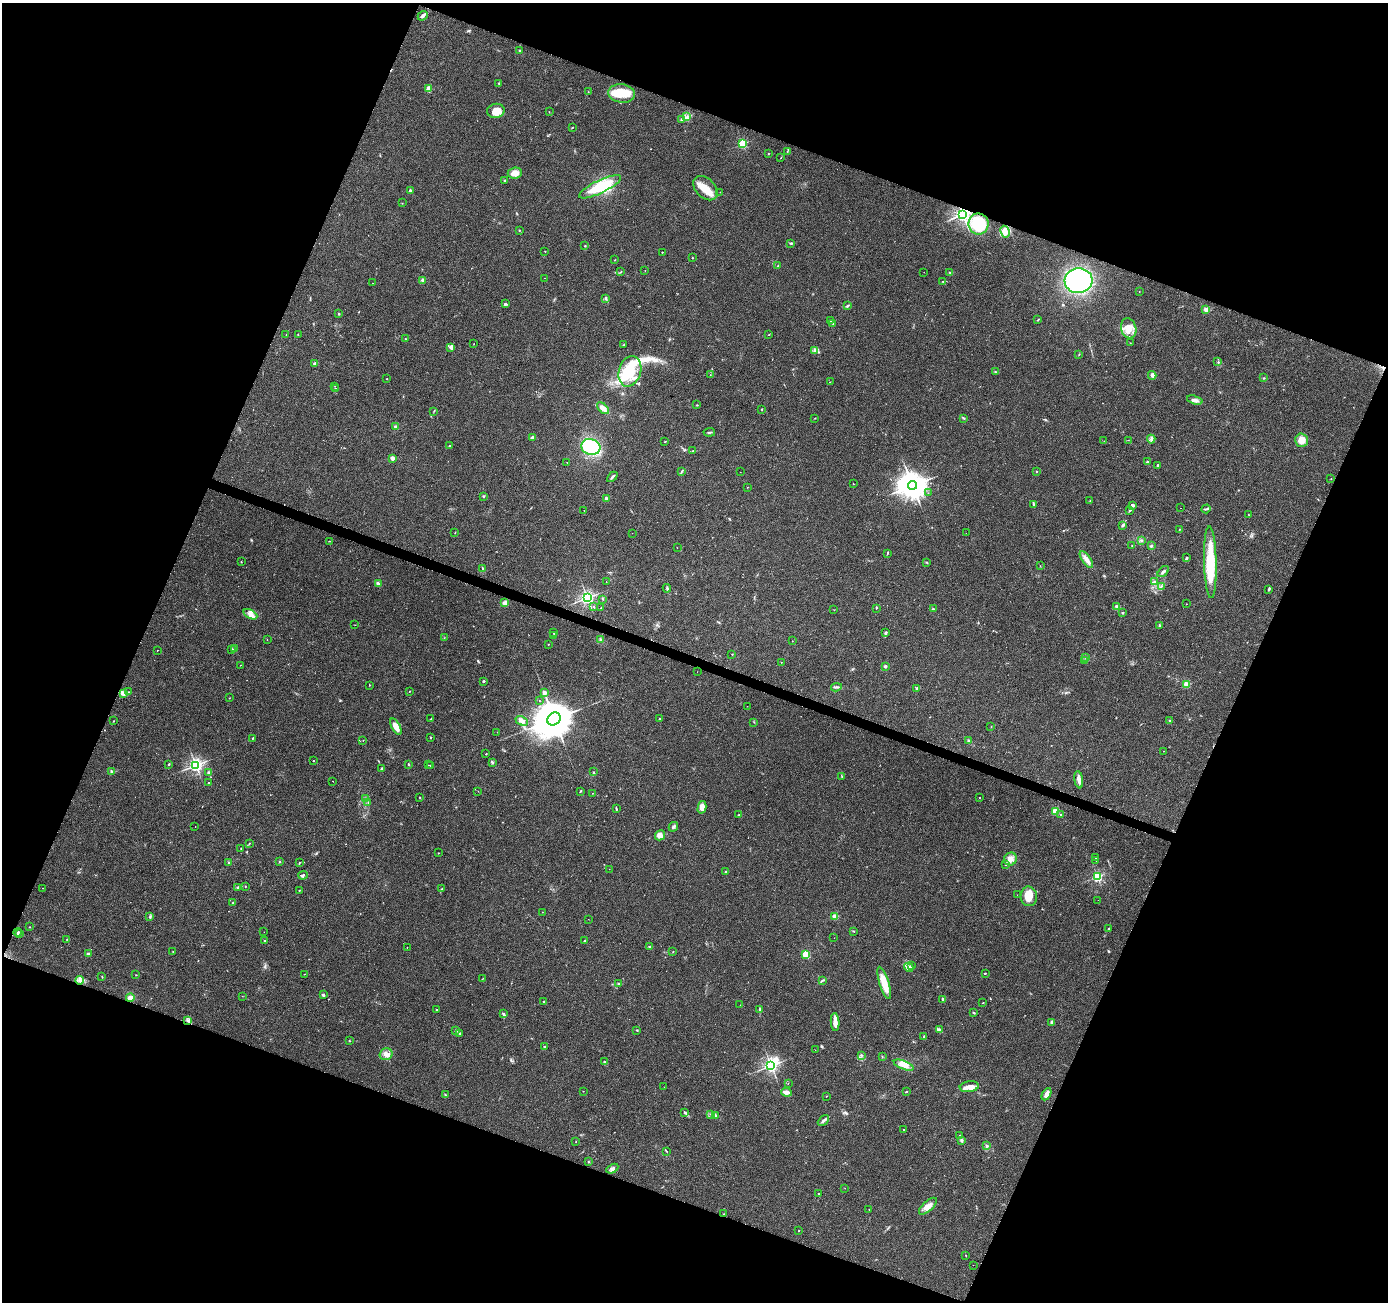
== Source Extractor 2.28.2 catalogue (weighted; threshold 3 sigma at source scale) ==
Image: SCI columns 7-5547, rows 275-5472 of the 5547 x 5680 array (HDU 1 of 3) = the unmasked area's bounding box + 8 px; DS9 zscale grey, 4 x 4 block average (1 PNG px = mean of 4 x 4 image px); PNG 1390 x 1304 px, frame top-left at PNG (2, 3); each listed source drawn as its Kron ellipse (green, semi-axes under 4 px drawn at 4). Shown black and unused: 42% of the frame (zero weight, under 2 of 3 exposures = <1% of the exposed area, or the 3 px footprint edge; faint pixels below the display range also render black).
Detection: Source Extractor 2.28.2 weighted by HDU 2 'WHT'. Background 0.0544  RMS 0.0058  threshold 0.0262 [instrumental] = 3 sigma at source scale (4.5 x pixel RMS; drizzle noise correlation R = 1.50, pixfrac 1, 0.0396/0.0396 arcsec/px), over >= 5 px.
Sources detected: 369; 1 too faint to see at this stretch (4 x 4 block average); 3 inside a brighter object's white glare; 1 cosmic-ray / hot-pixel residue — neither listed nor drawn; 5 coinciding with a brighter row at this scale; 19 inside a brighter listed object's ellipse — not listed separately; the other 340 listed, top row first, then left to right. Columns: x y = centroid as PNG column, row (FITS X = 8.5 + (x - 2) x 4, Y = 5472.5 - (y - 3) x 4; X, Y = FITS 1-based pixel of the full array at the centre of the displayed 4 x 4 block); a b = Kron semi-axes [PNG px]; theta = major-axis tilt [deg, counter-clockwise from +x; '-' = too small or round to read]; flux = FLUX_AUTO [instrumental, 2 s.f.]
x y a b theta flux
423 16 5 2 - 16
519 51 2 2 - 3.6
499 83 3 2 - 2.1
429 89 4 3 - 19
588 92 2 2 - 0.88
622 93 13 9 -7 83
496 111 9 7 8 38
549 112 2 2 - 1.2
686 117 4 2 - 5.6
682 119 3 3 - 5.9
572 128 2 2 - 1.4
743 144 2 2 - 310
787 152 2 2 - 1.5
768 153 2 2 - 2.5
781 158 2 2 - 1.2
515 173 7 5 6 27
505 180 3 2 - 2.6
600 187 23 6 26 110
705 188 14 9 -44 53
410 191 2 2 - 7.7
720 192 2 2 - 0.77
402 203 2 2 - 0.95
963 214 2 2 - 1400
979 224 10 10 - 95
519 230 2 2 - 2.3
1005 232 6 4 -62 20
791 243 2 2 - 4.5
585 246 2 2 - 2.2
545 251 2 2 - 1.4
662 252 2 2 - 3.5
692 258 2 2 - 4.1
615 260 2 2 - 1.5
778 266 2 2 - 1.6
645 270 2 2 - 1.8
621 271 2 2 - 2.2
924 272 2 2 - 0.86
950 272 2 2 - 1.6
544 278 2 2 - 1.1
423 280 3 2 - 8.4
943 281 2 2 - 0.97
1078 281 14 12 5 430
372 283 2 2 - 1.2
1139 291 2 2 - 1.2
606 298 2 2 - 9.7
505 304 3 3 - 5.3
847 306 3 2 - 3.8
1206 310 2 2 - 73
339 314 2 2 - 8.8
1038 320 3 2 - 2.1
830 321 4 2 - 3.1
833 324 2 2 - 1.3
1129 328 10 7 -73 37
286 335 2 2 - 0.94
298 335 2 2 - 0.94
769 335 2 2 - 1.3
405 339 2 2 - 1.7
1130 343 2 2 - 1
474 344 2 2 - 0.99
623 345 3 2 - 2.6
451 347 4 3 - 14
814 351 3 2 - 4.8
1079 354 2 2 - 1.2
1218 362 2 2 - 2.2
315 363 3 2 - 7.8
630 371 15 11 73 110
996 372 3 2 - 2.9
710 375 2 2 - 0.81
1152 375 4 3 - 9.4
1264 378 2 2 - 2
387 379 2 2 - 1.5
830 382 2 2 - 0.52
335 386 2 2 - 0.95
335 389 2 2 - 5.3
1195 400 8 3 -17 12
697 405 2 2 - 2.3
603 408 7 4 -44 19
762 409 3 2 - 2
434 411 2 2 - 1.3
815 418 2 2 - 1.6
963 418 3 2 - 2.8
396 427 3 3 - 5.7
709 432 6 2 6 5
533 437 2 2 - 9.2
1151 439 4 3 - 6.7
1128 440 2 2 - 0.68
1301 440 6 6 - 28
1104 441 2 2 - 0.63
665 442 3 2 - 1.8
449 446 3 2 - 2.9
591 447 10 8 -16 210
693 451 2 2 - 1.2
392 458 2 2 - 49
567 462 2 2 - 0.86
1147 462 2 2 - 13
1157 465 2 2 - 3.4
1037 471 2 2 - 4
681 472 3 2 - 2.3
740 472 2 2 - 0.56
612 477 6 2 44 6.2
1331 479 2 2 - 1.8
853 484 2 2 - 0.97
912 485 4 3 - 5200
747 487 2 2 - 0.77
928 493 2 2 - 1
483 496 2 2 - 11
606 498 2 2 - 9.8
1090 501 2 2 - 1.3
1034 504 4 2 - 3.7
1133 505 3 2 - 9.7
1180 508 2 2 - 1.7
1206 509 5 2 - 4.6
1130 510 4 2 - 3
584 511 2 2 - 0.87
1248 514 2 2 - 0.88
1123 525 3 2 - 4.7
1179 530 4 2 - 2.2
455 533 2 2 - 1.3
632 533 2 2 - 0.58
966 533 2 2 - 0.49
1141 540 3 2 - 4.2
329 541 2 2 - 1.4
1132 546 2 2 - 1.1
1151 546 3 2 - 3.8
677 548 2 2 - 0.65
887 553 2 2 - 3.6
1186 558 3 2 - 3.4
1086 559 10 4 -55 20
241 562 2 2 - 1.9
926 562 2 2 - 2.3
1210 562 36 6 -89 150
1040 566 2 2 - 0.81
482 568 3 2 - 2.8
1163 572 7 2 45 11
1154 581 3 2 - 3.3
606 582 2 2 - 0.88
378 584 4 2 - 11
1161 586 2 2 - 1.6
667 588 4 2 - 4.9
1269 589 4 2 - 5
587 598 2 2 - 1000
602 599 2 2 - 1.6
505 603 3 3 - 19
1186 604 2 2 - 1.6
594 607 2 2 - 1.5
601 607 2 2 - 0.98
1117 607 2 2 - 47
876 608 2 2 - 2.1
933 609 3 2 - 3
834 610 2 2 - 0.84
1122 613 2 2 - 3.2
250 614 7 4 -29 18
355 625 2 2 - 0.71
1159 626 3 2 - 2.4
554 633 2 2 - 1.9
886 633 4 2 - 5.2
554 636 3 2 - 5.7
444 638 2 2 - 1.1
267 639 2 2 - 1
600 640 2 2 - 2
792 641 2 2 - 2
548 644 2 2 - 3.2
232 649 3 2 - 3.4
234 649 2 2 - 1.9
157 650 2 2 - 2.2
732 654 2 2 - 3.3
1086 657 2 2 - 2.4
1085 660 2 2 - 1.1
781 662 2 2 - 0.92
240 665 2 2 - 2
885 666 2 2 - 17
697 672 2 2 - 0.74
483 681 3 2 - 2.2
1187 684 2 2 - 130
369 685 2 2 - 1.4
836 687 5 2 - 4.5
916 688 2 2 - 5.7
409 691 2 2 - 1.8
128 692 2 2 - 0.9
123 693 4 3 - 19
544 693 2 2 - 46
229 698 2 2 - 1.3
539 701 2 2 - 0.63
747 706 2 2 - 0.84
431 719 2 2 - 1.2
554 719 7 6 - 13000
659 719 2 2 - 2.2
1170 720 2 2 - 9.3
114 721 2 2 - 1.1
522 721 6 4 -24 18
754 722 2 2 - 1.4
396 727 9 4 -63 31
991 727 2 2 - 1
497 732 2 2 - 0.62
430 737 3 2 - 2.3
253 738 2 2 - 2.3
363 740 2 2 - 1
968 741 3 2 - 3.8
1163 751 2 2 - 0.71
486 754 2 2 - 1.8
313 761 2 2 - 2.4
492 762 3 2 - 2.5
169 764 2 2 - 2.3
408 764 2 2 - 5.4
196 765 2 2 - 1100
428 765 2 2 - 0.64
430 766 2 2 - 2.8
381 769 2 2 - 2
111 771 2 2 - 6.2
208 772 2 2 - 2.1
594 772 2 2 - 1.4
842 777 2 2 - 1.5
1079 780 9 4 -80 16
333 781 2 2 - 2.8
209 783 2 2 - 5.5
478 791 2 2 - 0.48
580 791 3 2 - 2.3
593 793 2 2 - 1.8
420 797 2 2 - 2
979 797 2 2 - 1.3
365 799 2 2 - 1.3
368 802 2 2 - 1.5
702 807 6 4 75 20
616 809 4 2 - 2.7
1055 811 2 2 - 190
1061 814 2 2 - 1.8
739 815 3 2 - 2.6
195 826 2 2 - 1.3
673 827 5 2 - 5.6
660 835 5 4 - 21
249 843 2 2 - 1.6
241 849 2 2 - 1
438 853 2 2 - 1.4
1096 858 2 2 - 1.3
1010 859 7 6 - 21
1096 860 2 2 - 1.1
279 861 2 2 - 1.6
299 862 3 2 - 1.8
229 863 2 2 - 2.3
1006 865 2 2 - 1.2
609 869 2 2 - 0.84
725 872 2 2 - 8.9
303 875 5 2 - 6.4
1097 876 2 2 - 450
245 887 2 2 - 1.9
43 888 2 2 - 0.76
238 888 2 2 - 1.5
442 889 4 2 - 2.3
299 890 2 2 - 1.4
1017 895 2 2 - 0.66
1029 896 10 8 -85 48
1098 900 2 2 - 0.54
233 903 2 2 - 1.9
542 912 2 2 - 0.84
150 916 3 2 - 2.3
835 917 2 2 - 100
588 919 2 2 - 0.43
30 927 2 2 - 0.92
1108 929 2 2 - 1.8
853 931 2 2 - 1.6
18 932 4 3 - 4.4
264 932 2 2 - 0.79
20 934 4 2 - 4.1
834 938 2 2 - 0.53
67 939 2 2 - 0.98
265 941 2 2 - 3.4
584 941 3 2 - 2.3
407 947 2 2 - 0.79
649 947 3 2 - 2.8
673 951 2 2 - 1
173 952 2 2 - 0.97
88 954 2 2 - 44
806 954 2 2 - 200
911 965 4 2 - 4.8
909 967 5 2 - 7.8
985 973 2 2 - 2.4
304 974 2 2 - 1.1
136 975 2 2 - 1.3
102 977 2 2 - 1.7
482 979 2 2 - 0.9
80 980 4 4 - 9.8
823 980 3 2 - 2.7
619 983 2 2 - 1.4
884 983 17 5 -73 59
323 995 3 2 - 5.3
242 996 2 2 - 0.71
130 998 4 3 - 20
943 999 2 2 - 22
544 1002 2 2 - 11
983 1003 2 2 - 1.4
740 1005 2 2 - 0.57
760 1009 3 2 - 4.2
436 1010 2 2 - 4.6
973 1013 3 2 - 3.9
503 1014 2 2 - 5.8
188 1020 3 3 - 6.1
835 1022 9 3 -85 26
1052 1022 3 2 - 5.7
939 1029 3 2 - 3.6
637 1030 2 2 - 3.6
456 1031 2 2 - 17
460 1033 3 2 - 2.4
924 1036 3 2 - 2.7
349 1041 3 2 - 1.8
545 1047 3 2 - 2.5
815 1050 2 2 - 0.64
386 1054 6 5 - 17
861 1055 3 2 - 2.7
882 1056 2 2 - 1.3
604 1061 2 2 - 3.2
771 1065 3 2 - 1100
904 1065 10 4 -22 22
788 1083 2 2 - 0.72
664 1087 2 2 - 1.5
969 1087 9 5 6 23
583 1091 2 2 - 1.1
786 1092 5 3 - 17
906 1092 3 2 - 2.2
1046 1094 7 3 62 22
445 1095 2 2 - 3
826 1096 2 2 - 1.9
684 1112 3 2 - 2.6
711 1114 4 2 - 3.8
715 1116 4 3 - 5.6
823 1120 7 3 42 8
903 1129 2 2 - 2.8
959 1136 2 2 - 6.6
961 1140 2 2 - 23
576 1142 2 2 - 1.1
987 1146 4 2 - 3.7
666 1151 3 2 - 2.7
588 1162 2 2 - 2.5
612 1169 6 3 29 9.4
845 1188 2 2 - 0.59
819 1194 2 2 - 1.5
928 1206 11 5 42 23
869 1210 2 2 - 1.4
724 1214 2 2 - 1.6
799 1231 2 2 - 2.9
965 1255 2 2 - 2.9
973 1265 2 2 - 0.8
Overlapping masked pixels (flux is a lower limit): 1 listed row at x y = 963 214
Diffuse or blended objects may show on this block-average render without a row.